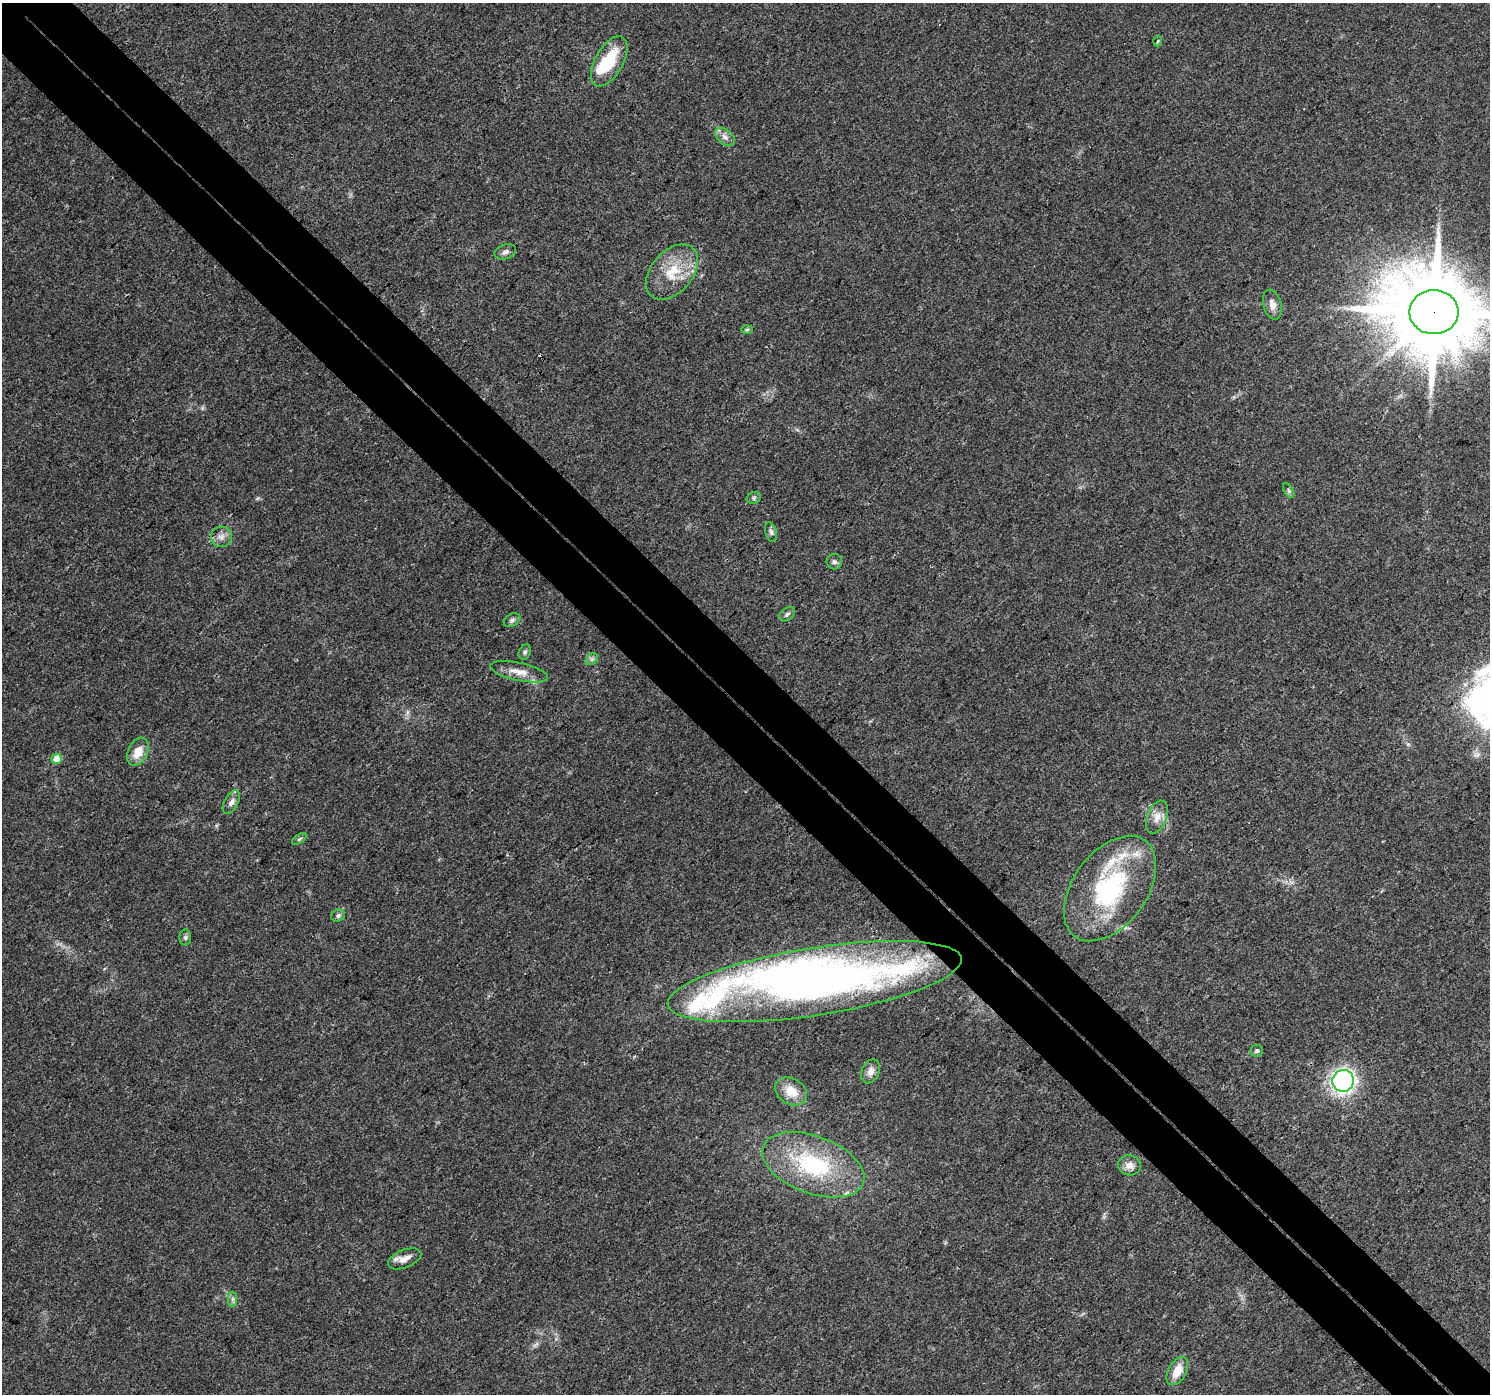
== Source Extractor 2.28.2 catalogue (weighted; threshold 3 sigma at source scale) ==
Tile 6 of 4 x 4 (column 2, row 2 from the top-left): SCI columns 1565-3052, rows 3075-4466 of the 6098 x 6083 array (HDU 1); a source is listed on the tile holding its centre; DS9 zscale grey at full resolution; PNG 1492 x 1396 px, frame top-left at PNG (2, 3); each listed source drawn as its Kron ellipse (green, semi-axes under 4 px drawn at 4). Shown black and unused: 8% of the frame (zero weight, under 3 of 4 exposures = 7% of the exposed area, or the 3 px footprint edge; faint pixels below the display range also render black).
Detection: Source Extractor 2.28.2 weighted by HDU 2 'WHT'; one run over the whole footprint, this tile lists its part. Background 0.0386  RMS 0.0038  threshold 0.0172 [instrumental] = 3 sigma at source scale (4.5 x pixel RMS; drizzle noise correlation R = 1.50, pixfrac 1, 0.0396/0.0396 arcsec/px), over >= 5 px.
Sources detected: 43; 2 inside a brighter object's white glare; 1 long thin detection or spike segment (spike, bleed or trail) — neither listed nor drawn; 4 inside a brighter listed object's ellipse — not listed separately; the other 36 listed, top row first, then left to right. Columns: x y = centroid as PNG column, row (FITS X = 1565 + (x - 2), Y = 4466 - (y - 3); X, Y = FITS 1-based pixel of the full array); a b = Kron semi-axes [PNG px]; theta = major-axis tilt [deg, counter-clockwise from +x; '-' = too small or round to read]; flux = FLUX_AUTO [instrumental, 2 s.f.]
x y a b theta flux
1158 41 5 3 - 0.35
609 61 28 14 61 17
725 137 11 7 -40 2
505 252 11 7 18 1.5
672 272 32 20 49 14
1272 305 15 9 -74 3
1434 312 24 22 0 5700
747 329 6 4 2 0.54
1289 491 8 4 -59 0.74
754 498 7 5 22 0.82
771 532 10 5 -75 1.2
221 537 10 10 - 2.3
834 562 8 7 - 1.1
787 614 8 6 38 0.97
512 620 9 6 28 1.1
525 652 8 5 63 0.97
592 659 7 5 44 0.89
519 672 29 9 -12 5
138 752 15 9 65 5.7
57 759 5 5 - 6.2
231 802 13 7 61 2.1
1157 817 17 10 69 3.7
299 839 8 4 35 0.63
1110 889 59 37 53 50
338 916 7 6 - 0.9
185 937 8 6 90 0.89
815 982 149 33 9 290
1257 1051 6 6 - 0.91
871 1071 12 8 65 2.6
1343 1081 11 10 - 110
791 1091 17 13 -31 6.3
813 1165 53 28 -20 40
1129 1165 11 10 - 3
405 1259 17 9 22 3.4
233 1299 7 4 89 0.89
1177 1371 15 9 61 6
Overlapping masked pixels (flux is a lower limit): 1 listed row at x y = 1434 312
Isophote crosses this tile's border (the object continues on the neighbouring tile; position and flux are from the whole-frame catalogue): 1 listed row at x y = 1434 312